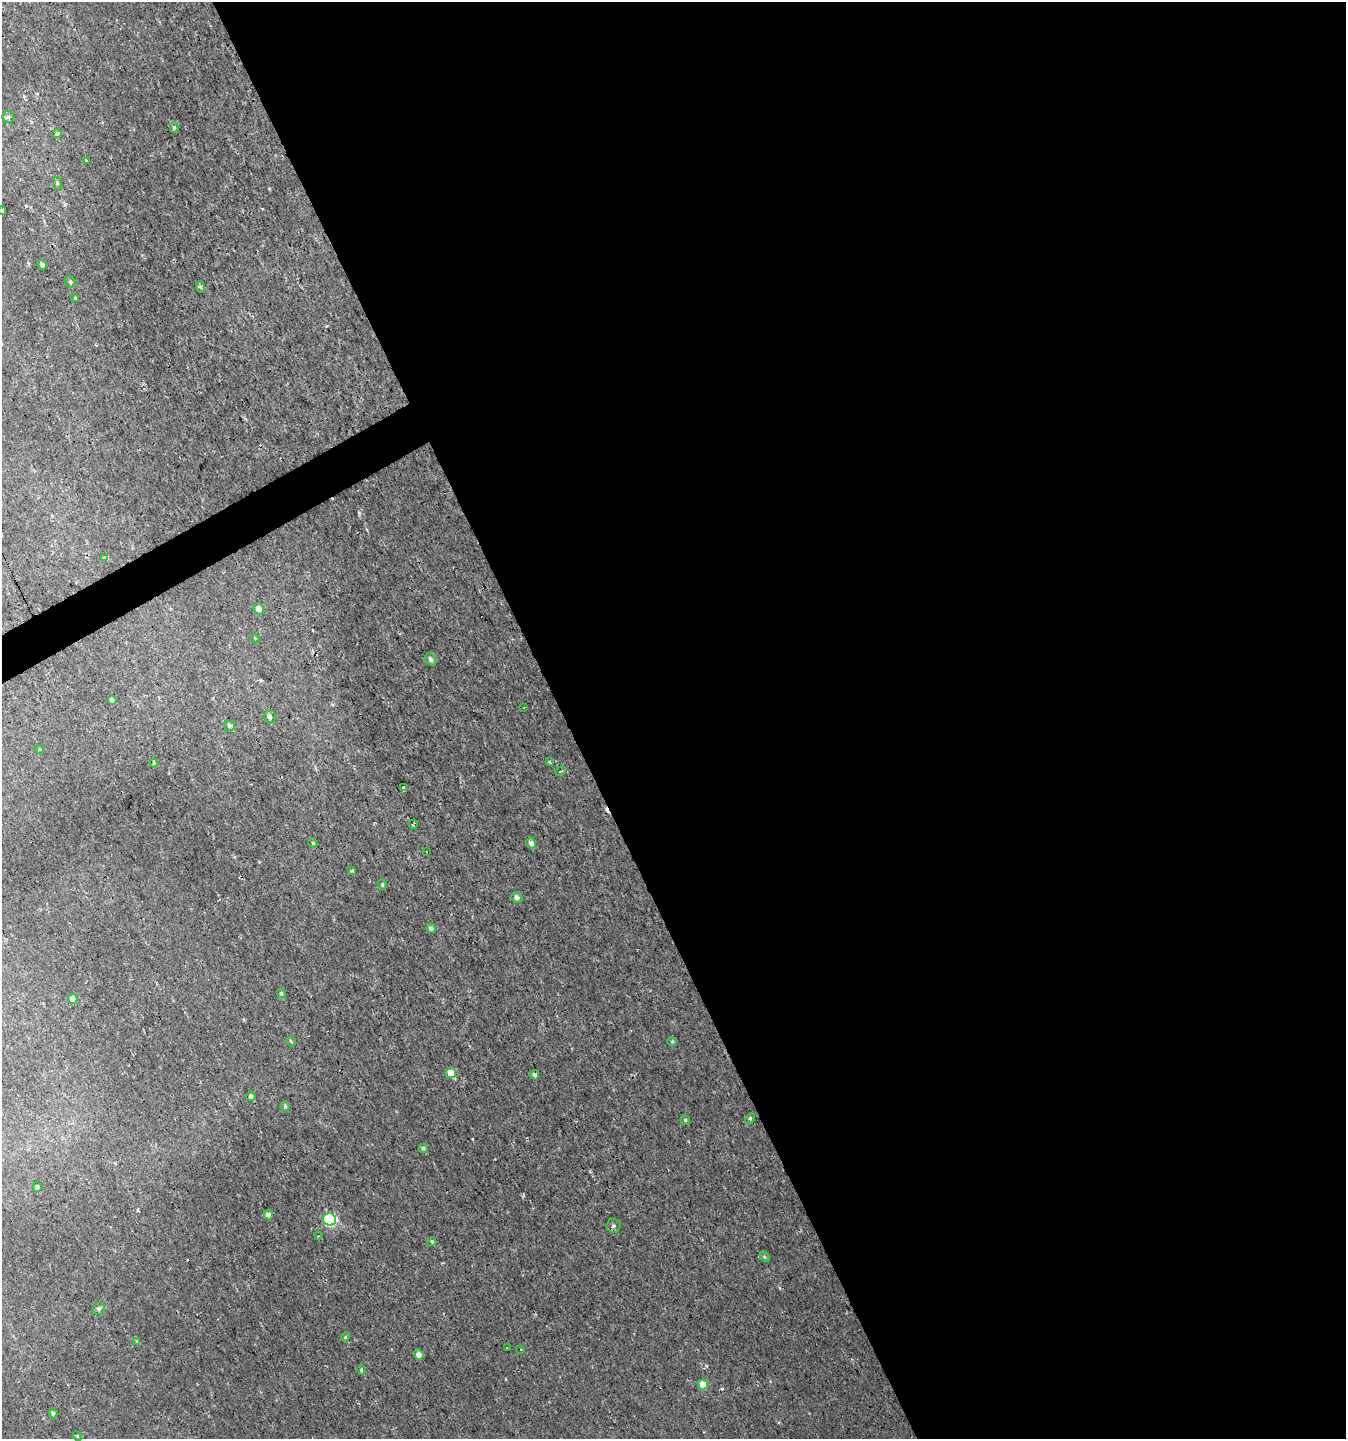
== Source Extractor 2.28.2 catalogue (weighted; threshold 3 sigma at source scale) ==
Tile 8 of 4 x 4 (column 4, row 2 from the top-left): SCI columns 4190-5533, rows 2875-4311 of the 5629 x 5748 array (HDU 1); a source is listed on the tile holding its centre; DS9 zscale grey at full resolution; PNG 1348 x 1441 px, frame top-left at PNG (2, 2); each listed source drawn as its Kron ellipse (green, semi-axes under 4 px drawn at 4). Shown black and unused: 59% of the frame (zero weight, under 2 of 3 exposures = <1% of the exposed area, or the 3 px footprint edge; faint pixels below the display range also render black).
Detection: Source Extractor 2.28.2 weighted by HDU 2 'WHT'; one run over the whole footprint, this tile lists its part. Background 0.00239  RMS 0.0018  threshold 0.00792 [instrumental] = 3 sigma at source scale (4.5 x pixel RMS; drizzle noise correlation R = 1.50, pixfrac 1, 0.0396/0.0396 arcsec/px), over >= 5 px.
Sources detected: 63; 4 cosmic-ray / hot-pixel residue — neither listed nor drawn; the other 59 listed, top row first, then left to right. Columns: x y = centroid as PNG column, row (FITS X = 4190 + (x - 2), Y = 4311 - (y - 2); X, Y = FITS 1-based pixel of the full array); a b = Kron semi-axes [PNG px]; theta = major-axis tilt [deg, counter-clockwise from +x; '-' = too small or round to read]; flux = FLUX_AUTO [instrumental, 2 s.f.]
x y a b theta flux
8 117 6 5 - 0.37
174 127 5 4 - 0.31
57 134 4 4 - 0.55
86 161 3 2 - 0.28
57 183 6 4 -73 0.23
2 211 4 4 - 0.92
42 265 5 4 - 0.64
70 282 6 5 - 0.28
200 287 6 3 -69 0.25
75 297 4 3 - 0.17
105 557 4 3 - 3.3
259 609 6 5 - 1
255 638 4 4 - 0.15
431 659 6 5 - 0.57
112 700 5 4 - 0.55
524 708 2 2 - 0.16
270 717 6 6 - 0.41
229 726 6 5 - 0.44
39 749 4 3 - 0.21
549 762 4 2 - 0.14
154 763 4 4 - 0.17
561 771 5 2 - 0.22
404 788 3 3 - 2.3
413 824 4 2 - 0.4
313 843 5 4 - 0.18
531 843 5 5 - 0.73
426 852 2 2 - 0.14
351 871 3 3 - 1.6
382 885 5 4 - 0.25
517 897 6 5 - 0.7
431 928 5 4 - 0.53
281 993 5 4 - 0.31
73 999 5 4 - 1.7
672 1041 5 4 - 0.19
291 1042 5 3 - 0.27
451 1073 5 5 - 2.4
535 1075 5 4 - 0.6
251 1096 5 4 - 0.42
285 1106 5 5 - 0.28
750 1118 5 4 - 0.37
685 1120 5 4 - 0.25
423 1148 4 4 - 0.4
37 1187 5 4 - 0.51
268 1215 5 4 - 0.74
330 1220 6 6 - 20
613 1226 7 7 - 0.43
318 1236 3 3 - 1.5
432 1241 4 4 - 0.24
765 1257 6 4 -47 0.27
99 1309 6 6 - 0.46
345 1337 4 3 - 0.19
137 1341 3 3 - 1.8
507 1348 3 2 - 0.21
520 1349 2 2 - 0.2
419 1355 5 4 - 0.92
361 1369 5 4 - 0.28
703 1385 5 5 - 2.7
53 1413 5 4 - 0.35
77 1436 5 4 - 0.23
Isophote crosses this tile's border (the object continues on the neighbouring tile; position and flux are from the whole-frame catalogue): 1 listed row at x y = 2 211